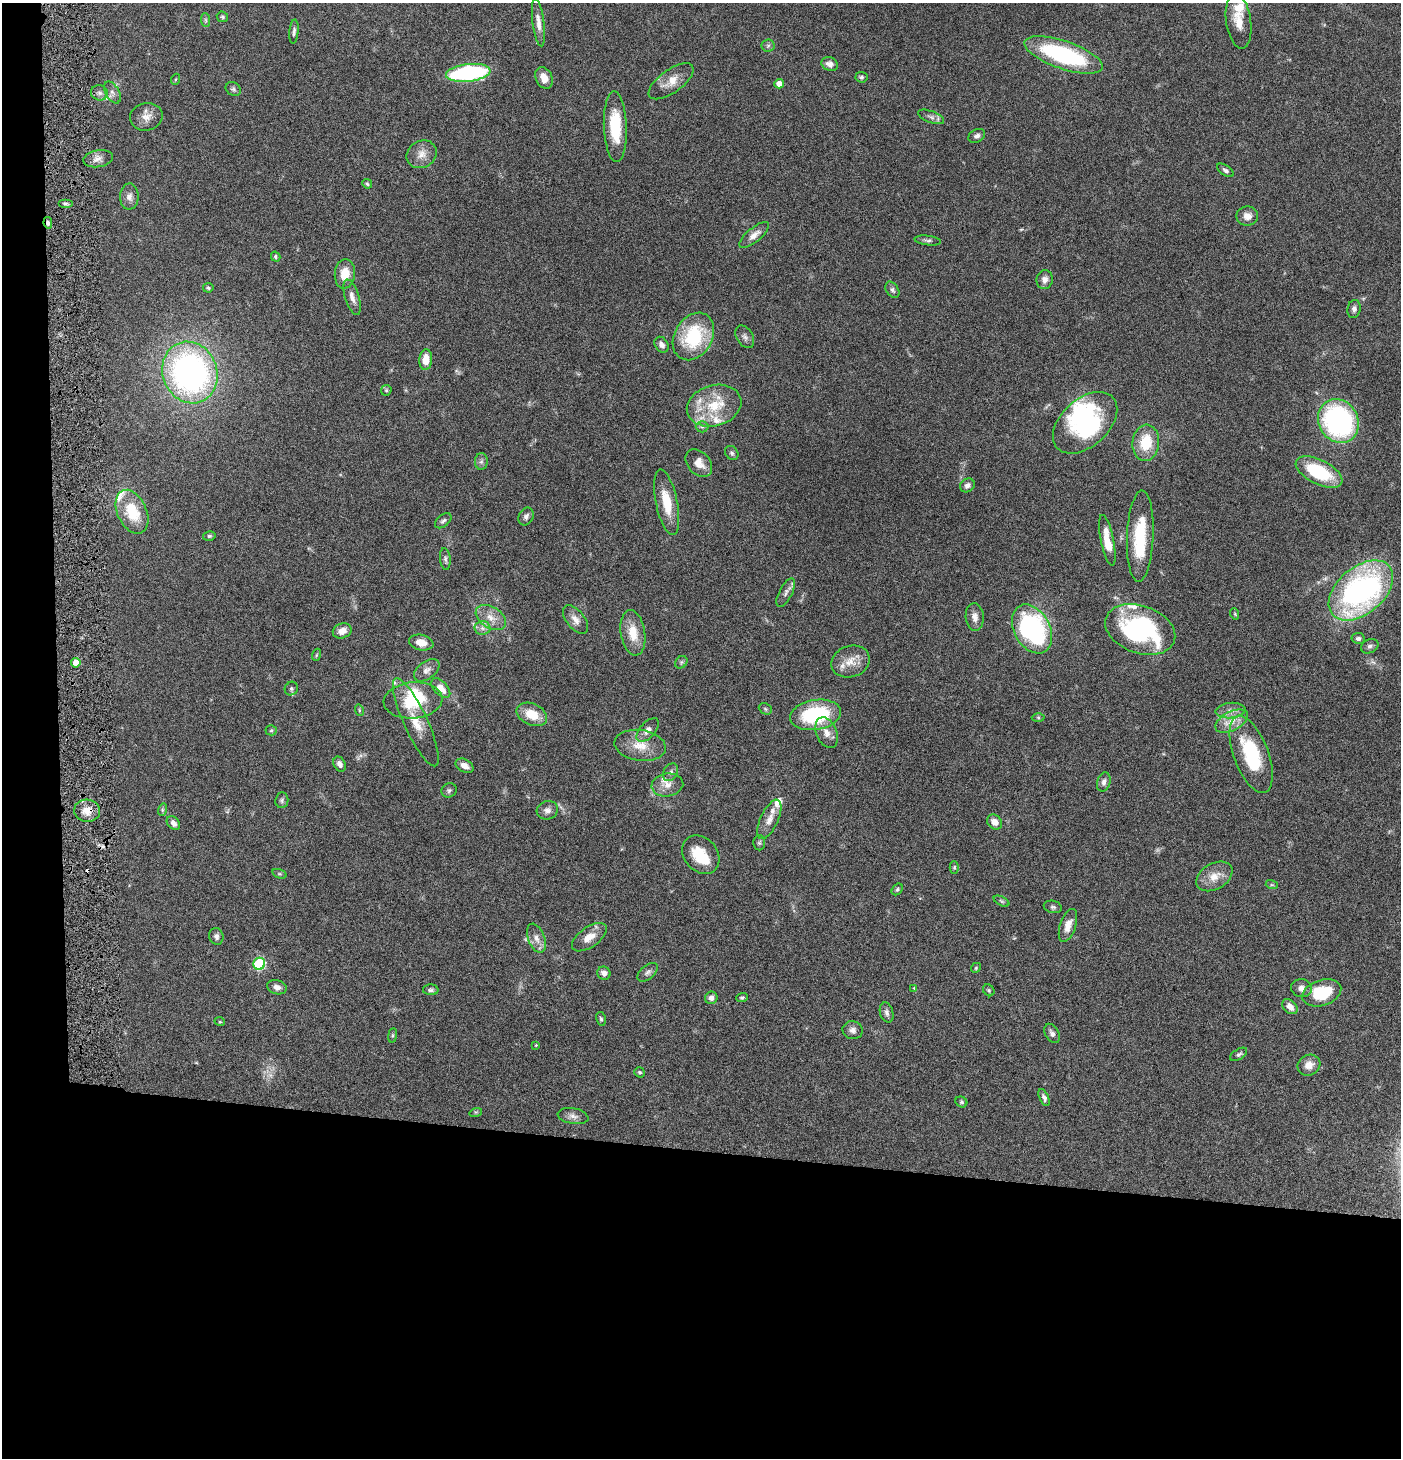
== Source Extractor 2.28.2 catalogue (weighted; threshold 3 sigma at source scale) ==
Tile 7 of 3 x 3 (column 1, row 3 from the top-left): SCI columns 147-1545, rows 1-1456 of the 4442 x 4371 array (HDU 1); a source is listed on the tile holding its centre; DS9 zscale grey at full resolution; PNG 1403 x 1460 px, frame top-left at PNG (2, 3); each listed source drawn as its Kron ellipse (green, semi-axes under 4 px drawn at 4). Shown black and unused: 24% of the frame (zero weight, under 4 of 8 exposures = <1% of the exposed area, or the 3 px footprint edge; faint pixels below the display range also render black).
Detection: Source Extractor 2.28.2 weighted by HDU 2 'WHT'; one run over the whole footprint, this tile lists its part. Background 0.0678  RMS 0.0042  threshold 0.0172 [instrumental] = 3 sigma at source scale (4.09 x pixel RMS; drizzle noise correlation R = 1.36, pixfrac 0.8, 0.05/0.05 arcsec/px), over >= 5 px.
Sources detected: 170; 2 too faint to see at this stretch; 4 inside a brighter object's white glare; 1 cosmic-ray / hot-pixel residue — neither listed nor drawn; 13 inside a brighter listed object's ellipse — not listed separately; the other 150 listed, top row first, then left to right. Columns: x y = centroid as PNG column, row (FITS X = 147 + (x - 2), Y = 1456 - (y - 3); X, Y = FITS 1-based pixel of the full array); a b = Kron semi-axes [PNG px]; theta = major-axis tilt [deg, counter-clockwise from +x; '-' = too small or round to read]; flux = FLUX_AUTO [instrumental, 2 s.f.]
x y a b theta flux
222 17 6 5 - 0.56
206 20 7 4 -88 0.73
1239 21 28 12 -82 6.2
538 22 24 6 -83 2.9
294 32 12 4 84 1
768 46 6 6 - 0.76
1064 55 41 14 -19 45
830 64 8 7 - 2.3
468 73 22 9 6 46
861 77 6 5 - 0.73
544 78 11 8 -66 3.5
176 79 6 3 70 0.4
671 81 26 11 36 5.4
779 84 4 4 - 3.2
233 89 8 6 -32 0.88
112 92 12 7 -61 1.7
99 93 8 7 - 1.5
146 117 16 13 12 3.8
931 117 14 5 -21 1.5
615 127 35 11 -88 14
977 136 9 6 29 1.3
422 154 15 13 31 3.8
98 159 15 8 10 2.4
1225 170 9 5 -35 0.98
367 184 5 4 - 0.53
129 197 13 9 89 2.3
65 204 7 3 0 0.71
1247 216 11 9 0 2.9
48 223 6 4 -79 0.94
754 235 18 7 40 3
928 241 13 4 -7 1.1
276 257 5 4 - 0.71
345 274 15 10 84 6.2
1045 280 9 8 - 1.9
208 288 5 4 - 0.6
892 290 9 6 -59 1
352 297 18 7 -73 2.6
1354 309 9 6 81 1.3
693 336 25 19 59 24
745 337 12 8 -59 1.5
661 345 8 6 -58 1.6
426 360 10 6 85 4.9
190 373 31 27 -70 130
386 390 5 5 - 0.56
714 406 28 20 16 14
1338 421 22 19 -61 70
1085 423 38 23 42 36
702 427 6 5 - 0.84
1146 443 18 13 85 12
732 453 8 6 -51 0.84
481 462 8 6 88 1.1
699 463 16 11 -47 3.9
1319 472 25 12 -27 22
967 485 8 6 34 1.4
667 502 33 11 -78 9.8
132 512 23 14 -66 13
526 516 9 7 64 1.3
443 521 9 5 39 1
209 536 6 5 - 0.64
1140 536 45 13 88 20
1107 540 26 6 -78 7.9
445 559 11 5 -85 1
1361 590 37 23 41 100
786 593 15 6 62 1.7
1235 614 6 3 -72 0.41
975 617 14 9 -85 2.5
491 618 16 10 -32 4.3
576 619 17 9 -51 2.9
482 628 8 6 -2 1.5
1032 629 26 18 -61 58
1140 629 36 23 -19 60
342 631 9 7 21 3.1
633 633 23 12 -81 7.5
1358 638 7 5 -10 1
421 643 12 7 -13 4.2
1370 646 9 6 25 1.2
316 655 6 4 71 0.45
681 662 7 5 46 0.68
850 662 20 15 19 5.6
76 663 4 4 - 5.7
427 670 14 8 38 2.3
441 688 12 6 -48 4.1
291 689 7 6 - 0.84
413 700 29 18 5 17
765 709 7 5 -23 0.74
359 710 6 3 -73 0.44
1231 710 15 7 5 2.7
532 714 16 10 -24 8.1
815 715 26 15 10 31
1038 717 6 4 -1 0.6
1232 721 18 9 27 4.8
416 722 48 12 -65 8.8
271 730 5 5 - 0.56
648 730 14 7 48 2.6
827 733 16 10 -67 3.6
640 745 26 15 -8 7.6
1251 754 41 17 -70 28
340 764 8 5 -63 1.5
465 766 9 6 -28 2.7
671 772 9 7 59 1.3
1104 782 10 6 74 1.5
667 785 16 11 9 3.7
449 790 8 7 - 0.94
282 800 8 6 83 0.94
162 810 6 4 72 0.55
547 810 11 9 16 1.8
87 811 13 11 -3 4.3
769 819 21 9 65 3.6
995 822 8 7 - 2.8
173 823 8 5 -50 1.7
759 843 7 6 - 0.76
701 855 21 16 -49 11
954 867 6 4 89 0.52
279 874 7 4 -19 0.55
1214 876 19 13 30 5.2
1272 885 6 4 -17 0.5
897 889 6 4 50 0.67
1001 901 8 4 -27 0.7
1053 907 9 6 -14 0.91
1068 925 17 8 72 3.6
216 936 8 7 - 1.3
589 937 20 10 35 4.9
536 938 15 8 -69 2.9
259 964 6 6 - 34
976 968 5 4 - 0.46
648 972 12 6 41 1.3
604 973 7 6 - 1.9
277 987 10 7 -15 1.7
914 988 4 4 - 0.31
1302 988 10 9 - 2.3
431 990 8 5 -2 0.89
989 990 6 5 - 0.6
1322 993 20 12 18 16
711 998 6 6 - 1.9
742 998 5 4 - 0.63
1290 1007 9 6 -44 2.7
887 1013 10 6 -75 1.4
601 1019 7 4 -79 0.68
220 1022 5 3 - 0.33
853 1030 10 9 - 1.7
1052 1033 10 6 -59 1.4
392 1035 7 4 82 0.5
536 1045 4 3 - 0.32
1239 1054 9 5 31 0.89
1309 1065 12 10 28 3.4
639 1072 5 5 - 0.66
1044 1098 9 4 -66 1.3
961 1102 6 5 - 0.62
476 1112 6 4 16 0.47
573 1116 15 8 -11 2
Overlapping masked pixels (flux is a lower limit): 3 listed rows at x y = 48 223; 76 663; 87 811